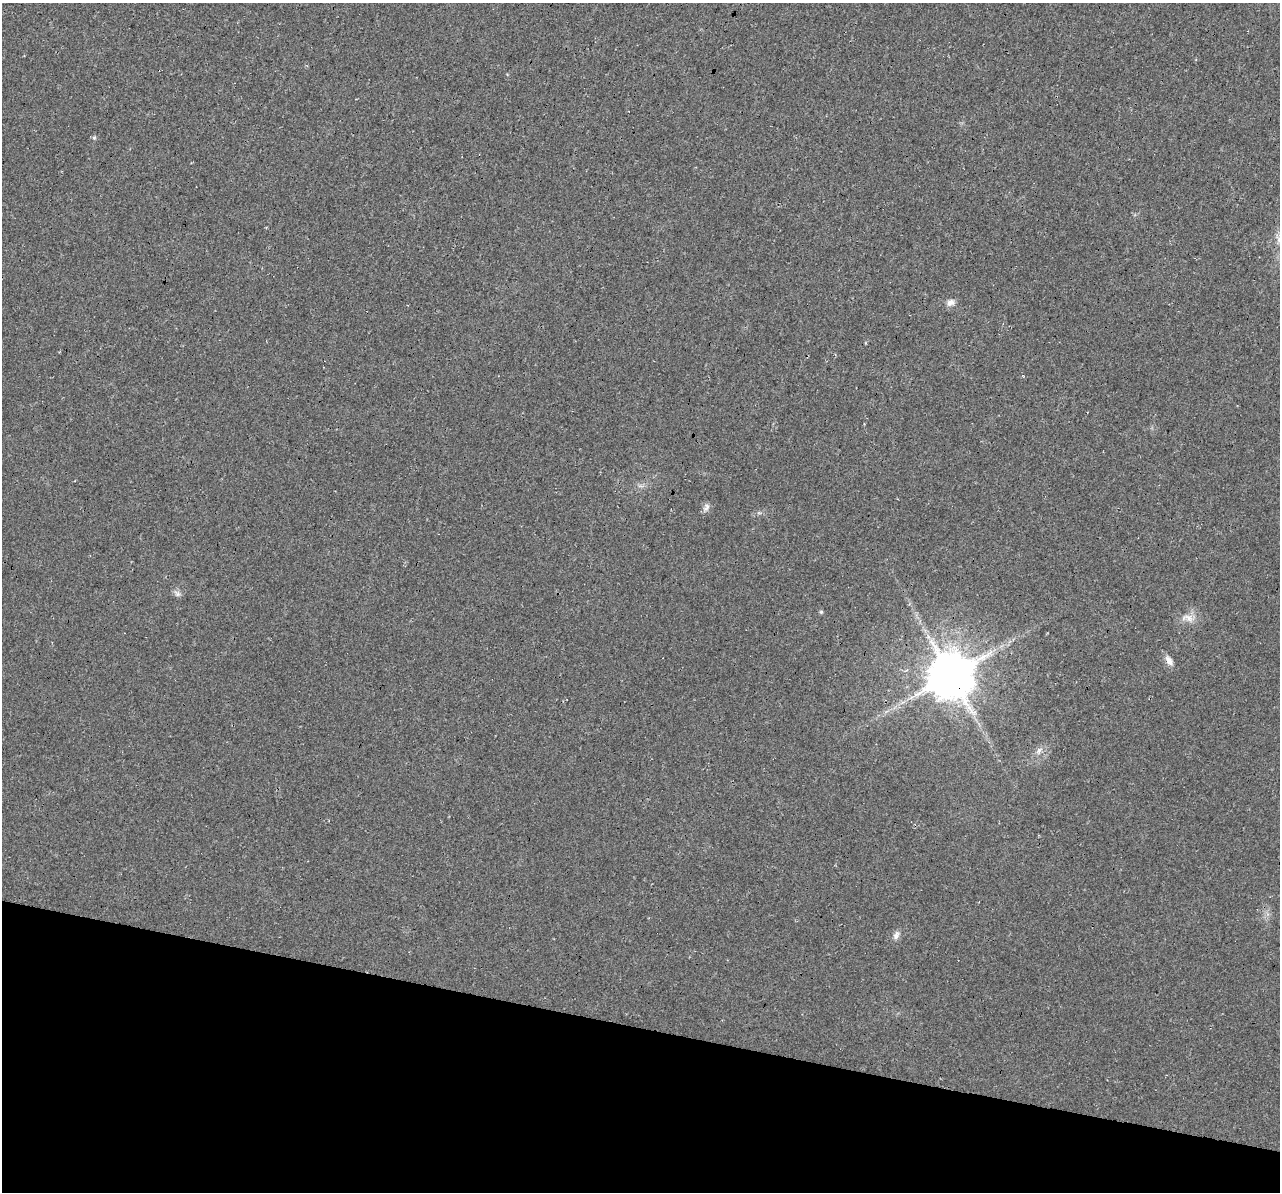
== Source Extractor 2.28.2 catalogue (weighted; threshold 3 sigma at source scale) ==
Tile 15 of 4 x 4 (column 3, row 4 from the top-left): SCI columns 2581-3858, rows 339-1528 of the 5152 x 5375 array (HDU 1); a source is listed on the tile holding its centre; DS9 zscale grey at full resolution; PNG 1282 x 1194 px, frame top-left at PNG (2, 3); no overlay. Shown black and unused: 14% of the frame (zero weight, under 3 of 4 exposures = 5% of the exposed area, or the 3 px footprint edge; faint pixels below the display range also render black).
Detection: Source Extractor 2.28.2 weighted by HDU 2 'WHT'; one run over the whole footprint, this tile lists its part. Background 0.0162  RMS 0.0068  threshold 0.0305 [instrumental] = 3 sigma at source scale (4.5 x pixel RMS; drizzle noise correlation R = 1.50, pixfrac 1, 0.0396/0.0396 arcsec/px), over >= 5 px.
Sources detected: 11; all 11 listed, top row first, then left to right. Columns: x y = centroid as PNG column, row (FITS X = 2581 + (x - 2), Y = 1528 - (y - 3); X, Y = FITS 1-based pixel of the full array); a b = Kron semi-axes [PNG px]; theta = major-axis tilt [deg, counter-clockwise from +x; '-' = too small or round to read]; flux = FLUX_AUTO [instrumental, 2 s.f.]
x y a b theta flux
94 138 5 5 - 1
1279 240 10 8 -77 4.4
950 303 11 8 34 3.6
706 508 12 7 63 2.8
177 594 10 7 -39 2.3
821 612 5 5 - 0.97
1188 618 20 11 -8 6.8
1169 661 14 8 -56 4.3
950 675 13 13 - 3300
1038 751 10 5 54 2.5
896 935 11 7 67 3.2
Overlapping masked pixels (flux is a lower limit): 1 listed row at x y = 950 675
Isophote crosses this tile's border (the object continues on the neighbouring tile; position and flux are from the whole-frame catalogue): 1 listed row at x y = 1279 240